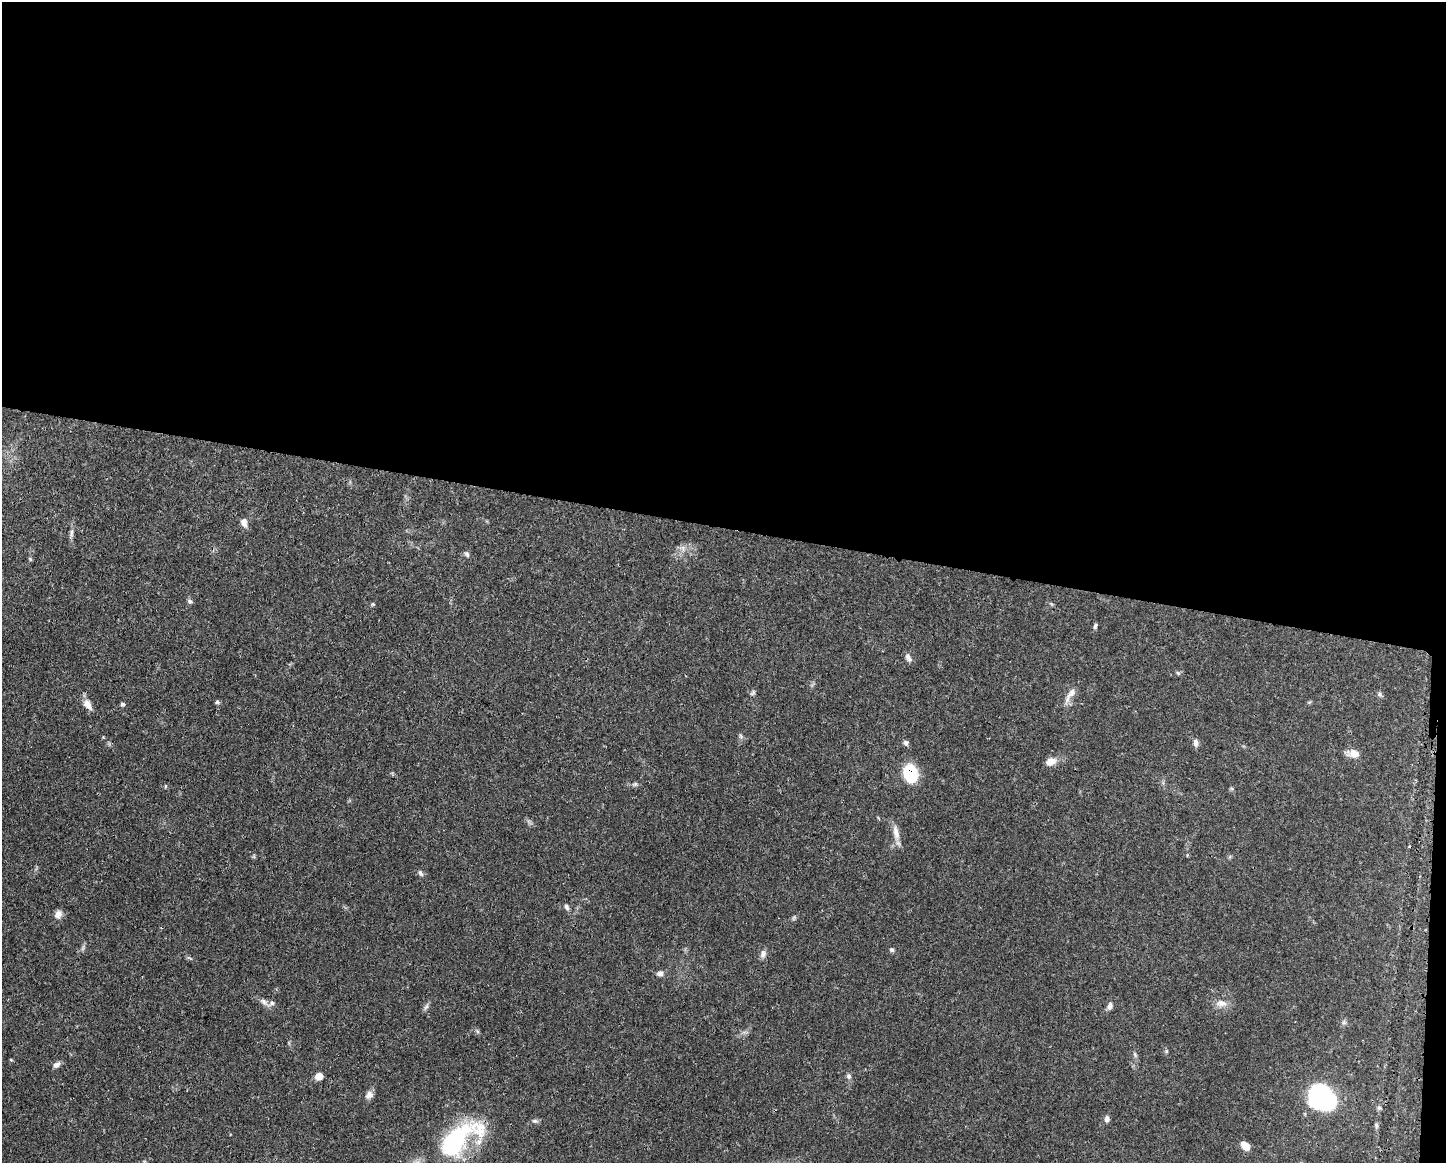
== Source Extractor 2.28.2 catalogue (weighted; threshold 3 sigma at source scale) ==
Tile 3 of 3 x 4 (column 3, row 1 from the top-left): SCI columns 3006-4449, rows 3485-4645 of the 4681 x 4647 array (HDU 1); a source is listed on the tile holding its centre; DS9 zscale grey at full resolution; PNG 1448 x 1165 px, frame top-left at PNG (2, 2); no overlay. Shown black and unused: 46% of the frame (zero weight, under 3 of 4 exposures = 1% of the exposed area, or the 3 px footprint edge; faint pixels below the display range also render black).
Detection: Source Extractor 2.28.2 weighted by HDU 2 'WHT'; one run over the whole footprint, this tile lists its part. Background 0.0413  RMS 0.0028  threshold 0.0125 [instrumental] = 3 sigma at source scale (4.5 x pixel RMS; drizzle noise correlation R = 1.50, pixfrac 1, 0.05/0.05 arcsec/px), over >= 5 px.
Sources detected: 53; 1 inside a brighter object's white glare — not listed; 1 inside a brighter listed object's ellipse — not listed separately; the other 51 listed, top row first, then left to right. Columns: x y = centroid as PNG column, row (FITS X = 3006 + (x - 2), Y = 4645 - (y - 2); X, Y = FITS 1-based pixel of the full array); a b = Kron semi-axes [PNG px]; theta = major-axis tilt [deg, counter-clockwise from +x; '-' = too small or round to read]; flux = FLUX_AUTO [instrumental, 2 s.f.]
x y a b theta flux
244 523 10 7 -69 1.7
71 533 16 4 80 1.1
683 548 10 4 -77 0.79
467 554 8 6 -54 0.64
30 559 6 4 -48 0.32
190 601 7 6 - 0.67
373 604 5 5 - 0.33
1095 626 8 4 81 0.54
908 657 11 6 -67 1.1
1178 673 7 4 -45 0.41
753 693 8 5 42 0.55
1072 693 16 8 46 2.1
1380 694 7 6 - 0.6
217 702 6 5 - 0.5
88 704 15 9 -57 2.2
122 704 5 5 - 0.57
741 736 7 4 -88 0.49
1196 742 9 6 -88 1.1
906 743 7 6 - 0.77
1354 753 14 10 -3 2.6
1051 761 11 8 24 2.5
910 773 12 10 -82 19
896 833 22 8 -78 2.6
420 873 9 5 -57 0.7
566 907 8 5 -67 0.74
58 914 11 9 71 1.6
794 918 9 3 59 0.46
892 950 6 6 - 0.5
763 954 12 7 76 1.2
660 973 8 7 - 1
263 1001 11 6 -51 1.2
272 1003 9 6 10 0.89
1221 1003 16 10 -4 2.4
1110 1006 9 6 73 1.1
426 1007 10 4 58 0.71
1344 1022 6 6 - 0.56
477 1031 6 4 -71 0.42
1166 1051 6 4 -72 0.37
1135 1055 9 4 -55 0.56
11 1060 5 3 - 0.26
56 1065 9 7 32 1.1
319 1076 8 7 - 2.3
849 1076 8 7 - 0.78
369 1095 11 8 35 1.4
1322 1097 22 17 -40 48
1379 1108 7 5 -43 0.56
1107 1119 8 6 79 0.94
534 1121 8 5 0 0.66
1376 1125 8 5 -72 0.52
453 1143 37 24 59 28
1245 1146 10 6 -45 3.1
Overlapping masked pixels (flux is a lower limit): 1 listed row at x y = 910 773